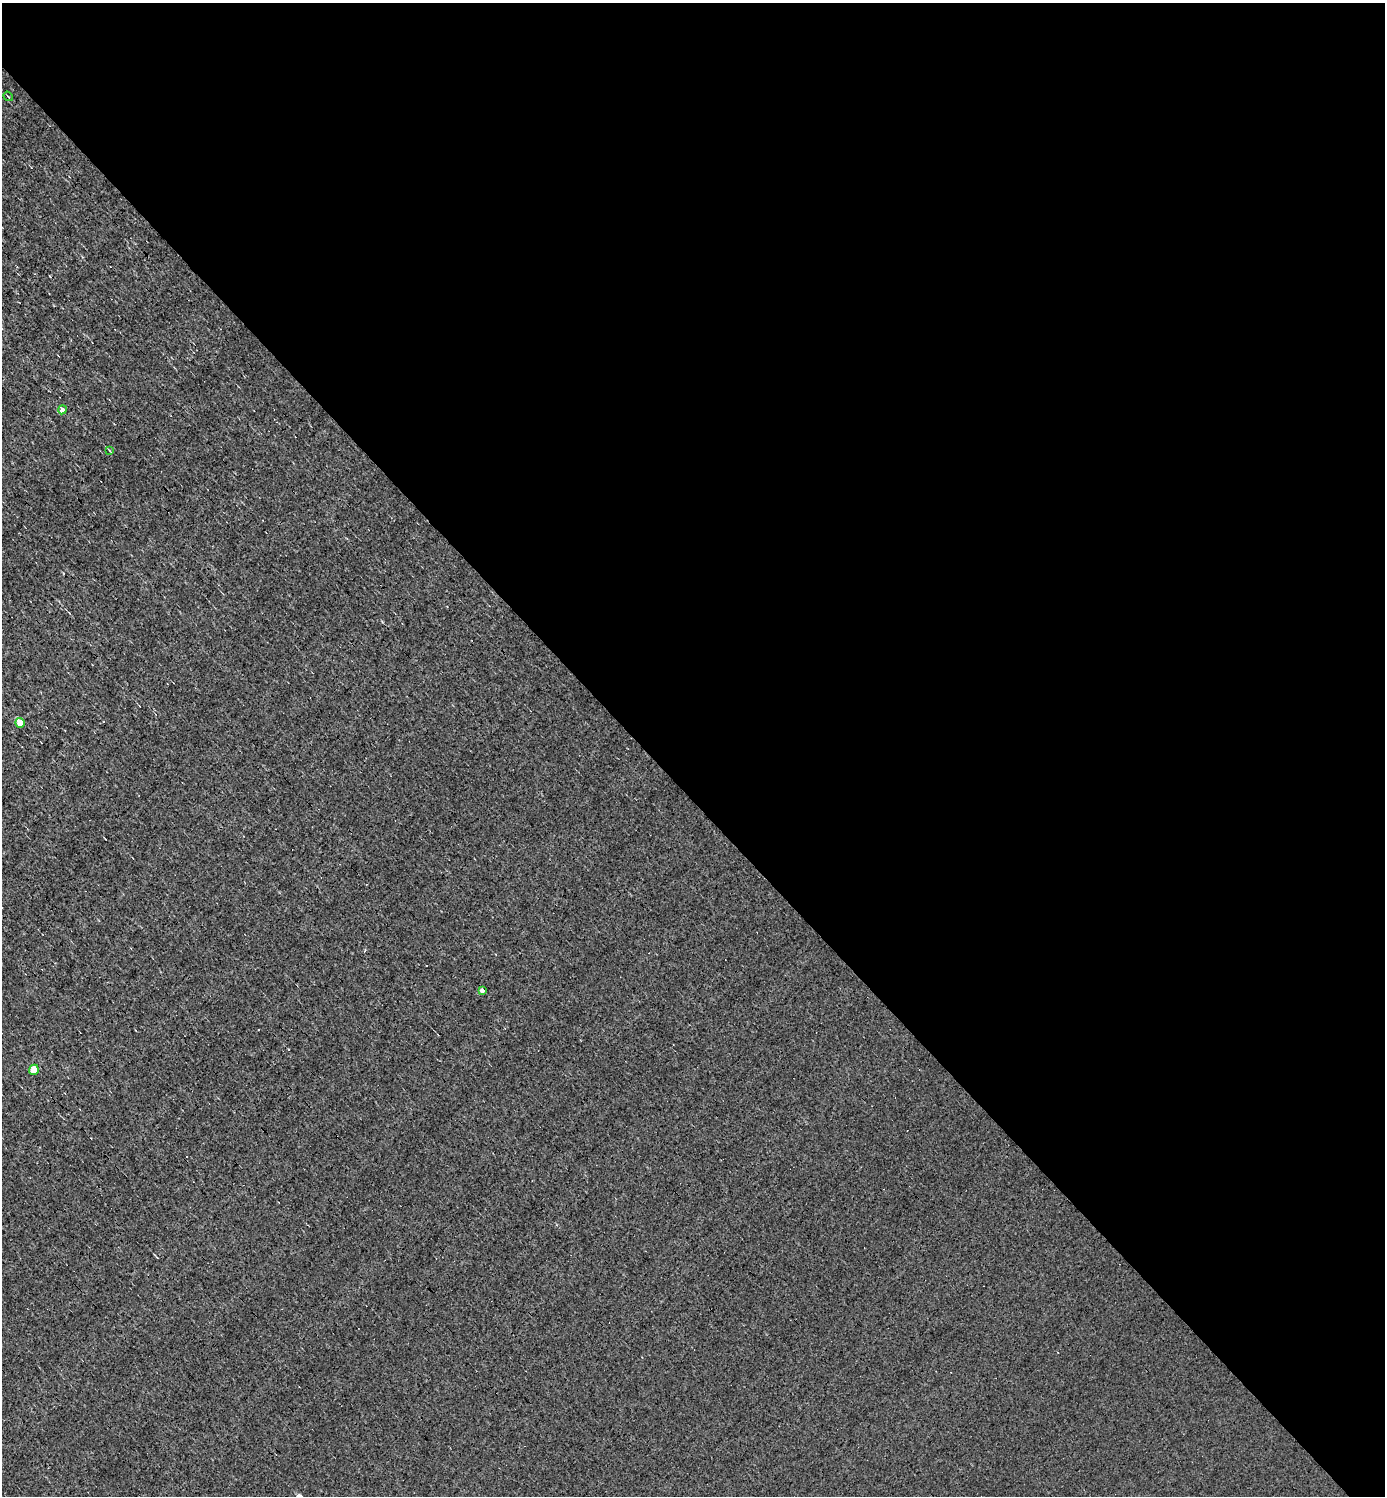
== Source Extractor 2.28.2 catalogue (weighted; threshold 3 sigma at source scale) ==
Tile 8 of 4 x 4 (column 4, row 2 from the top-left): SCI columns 4444-5826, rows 2989-4482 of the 5976 x 5976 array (HDU 1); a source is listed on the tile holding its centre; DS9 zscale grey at full resolution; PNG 1387 x 1498 px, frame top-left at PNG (2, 3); each listed source drawn as its Kron ellipse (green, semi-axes under 4 px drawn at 4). Shown black and unused: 53% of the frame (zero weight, under 3 of 4 exposures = <1% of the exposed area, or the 3 px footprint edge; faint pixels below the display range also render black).
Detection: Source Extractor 2.28.2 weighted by HDU 2 'WHT'; one run over the whole footprint, this tile lists its part. Background 0.0079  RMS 0.058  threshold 0.261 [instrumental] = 3 sigma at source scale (4.5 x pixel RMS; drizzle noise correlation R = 1.50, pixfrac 1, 0.05/0.05 arcsec/px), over >= 5 px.
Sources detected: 9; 3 cosmic-ray / hot-pixel residue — neither listed nor drawn; the other 6 listed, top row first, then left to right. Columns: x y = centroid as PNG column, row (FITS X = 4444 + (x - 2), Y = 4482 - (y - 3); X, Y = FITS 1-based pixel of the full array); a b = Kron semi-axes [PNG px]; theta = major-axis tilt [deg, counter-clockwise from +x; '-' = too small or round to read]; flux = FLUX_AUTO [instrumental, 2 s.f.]
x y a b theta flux
8 96 5 3 - 5.6
62 410 4 4 - 41
110 451 3 2 - 4.8
20 723 5 5 - 87
482 991 4 4 - 24
34 1070 5 5 - 150